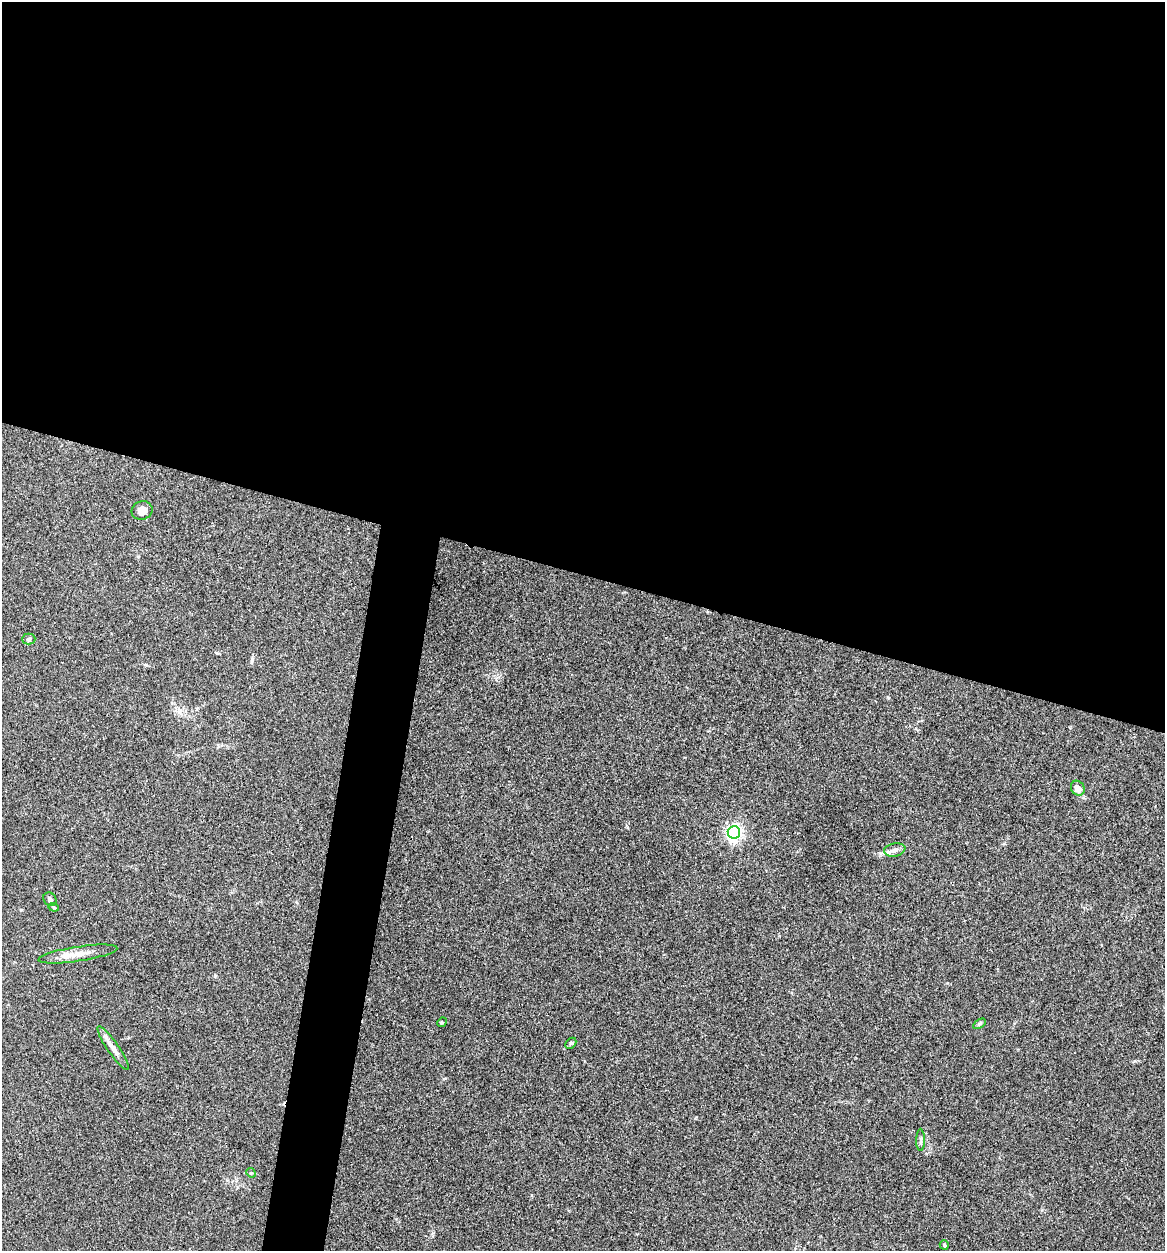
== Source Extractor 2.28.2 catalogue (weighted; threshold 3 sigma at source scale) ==
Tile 3 of 4 x 4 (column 3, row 1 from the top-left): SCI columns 2453-3615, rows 3751-4999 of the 5024 x 5001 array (HDU 1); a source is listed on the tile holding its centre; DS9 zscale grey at full resolution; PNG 1167 x 1253 px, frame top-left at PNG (2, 2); each listed source drawn as its Kron ellipse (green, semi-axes under 4 px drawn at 4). Shown black and unused: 49% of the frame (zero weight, under 3 of 4 exposures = <1% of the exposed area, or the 3 px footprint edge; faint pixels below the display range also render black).
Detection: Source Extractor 2.28.2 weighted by HDU 2 'WHT'; one run over the whole footprint, this tile lists its part. Background 0.0777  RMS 0.0062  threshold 0.0278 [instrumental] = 3 sigma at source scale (4.5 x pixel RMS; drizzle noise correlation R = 1.50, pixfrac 1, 0.05/0.05 arcsec/px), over >= 5 px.
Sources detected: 15; all 15 listed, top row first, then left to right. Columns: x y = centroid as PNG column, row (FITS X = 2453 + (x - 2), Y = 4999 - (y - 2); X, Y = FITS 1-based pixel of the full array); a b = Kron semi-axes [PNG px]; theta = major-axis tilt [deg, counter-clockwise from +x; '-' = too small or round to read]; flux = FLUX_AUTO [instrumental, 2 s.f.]
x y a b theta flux
142 510 10 9 - 5.5
29 639 6 5 - 1.1
1078 788 8 6 -59 5.1
734 832 6 6 - 190
895 850 11 6 11 2.7
50 899 7 6 - 1.7
54 907 5 4 - 0.77
78 954 40 7 9 8.2
442 1022 5 4 - 0.6
979 1024 7 4 31 0.93
571 1043 6 4 44 0.81
113 1048 26 5 -56 4.8
921 1140 11 4 90 1.3
251 1173 5 4 - 0.62
944 1245 5 4 - 0.78
Unlisted compact peaks at least as high as the median listed source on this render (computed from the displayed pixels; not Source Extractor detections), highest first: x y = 215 976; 888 698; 1135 1061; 252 659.